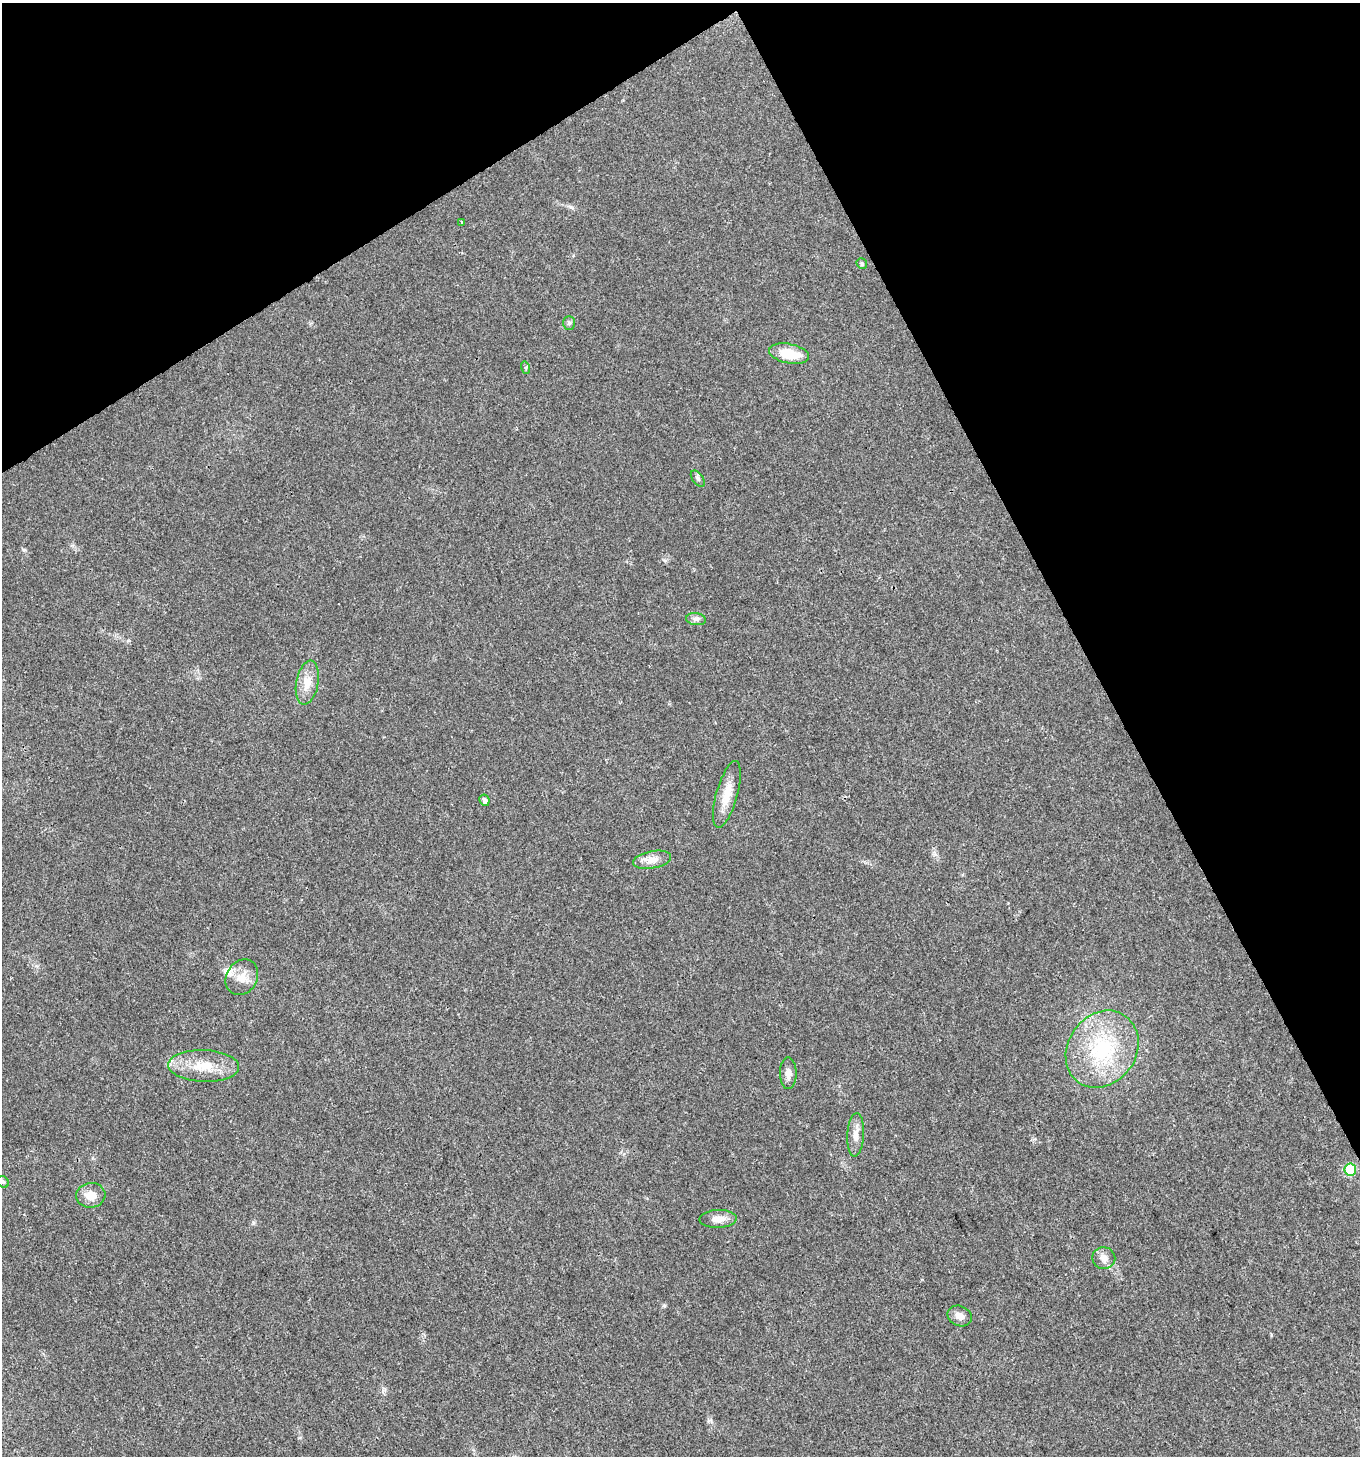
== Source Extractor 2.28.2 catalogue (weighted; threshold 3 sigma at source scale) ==
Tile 3 of 4 x 4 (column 3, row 1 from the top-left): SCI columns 2891-4248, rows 4367-5820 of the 5721 x 5829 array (HDU 1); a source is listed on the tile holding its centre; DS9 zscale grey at full resolution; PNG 1362 x 1458 px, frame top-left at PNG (2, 3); each listed source drawn as its Kron ellipse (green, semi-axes under 4 px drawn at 4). Shown black and unused: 27% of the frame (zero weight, under 3 of 4 exposures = <1% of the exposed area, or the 3 px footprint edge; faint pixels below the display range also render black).
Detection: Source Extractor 2.28.2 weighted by HDU 2 'WHT'; one run over the whole footprint, this tile lists its part. Background 0.0181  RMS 0.0028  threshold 0.0127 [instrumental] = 3 sigma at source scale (4.5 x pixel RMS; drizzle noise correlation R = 1.50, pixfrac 1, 0.0396/0.0396 arcsec/px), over >= 5 px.
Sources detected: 23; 1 inside a brighter listed object's ellipse — not listed separately; the other 22 listed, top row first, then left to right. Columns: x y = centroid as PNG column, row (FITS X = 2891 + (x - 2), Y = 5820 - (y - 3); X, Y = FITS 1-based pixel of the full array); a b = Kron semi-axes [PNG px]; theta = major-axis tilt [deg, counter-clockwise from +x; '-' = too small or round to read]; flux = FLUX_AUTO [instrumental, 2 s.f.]
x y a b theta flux
462 223 4 3 - 5.1
862 264 5 5 - 0.59
569 323 7 6 - 0.6
789 354 20 9 -11 7.6
526 368 6 4 -72 0.39
698 478 9 5 -53 0.67
696 619 10 6 -8 0.95
307 683 22 11 79 4.1
727 794 34 10 74 5.2
484 800 6 5 - 1.1
652 860 19 8 10 2.9
242 977 18 15 58 3.9
1102 1049 41 34 54 26
204 1066 35 16 -2 8.2
788 1073 16 8 -90 1.9
856 1135 22 8 87 2.6
1350 1170 6 6 - 15
3 1182 6 5 - 0.46
91 1195 14 12 6 3.7
718 1219 19 9 2 2.6
1104 1258 11 11 - 1.9
960 1316 12 10 -25 2
Unlisted compact peaks at least as high as the median listed source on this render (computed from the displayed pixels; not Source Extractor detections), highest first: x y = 24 550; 571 207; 253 1223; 664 1305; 665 560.